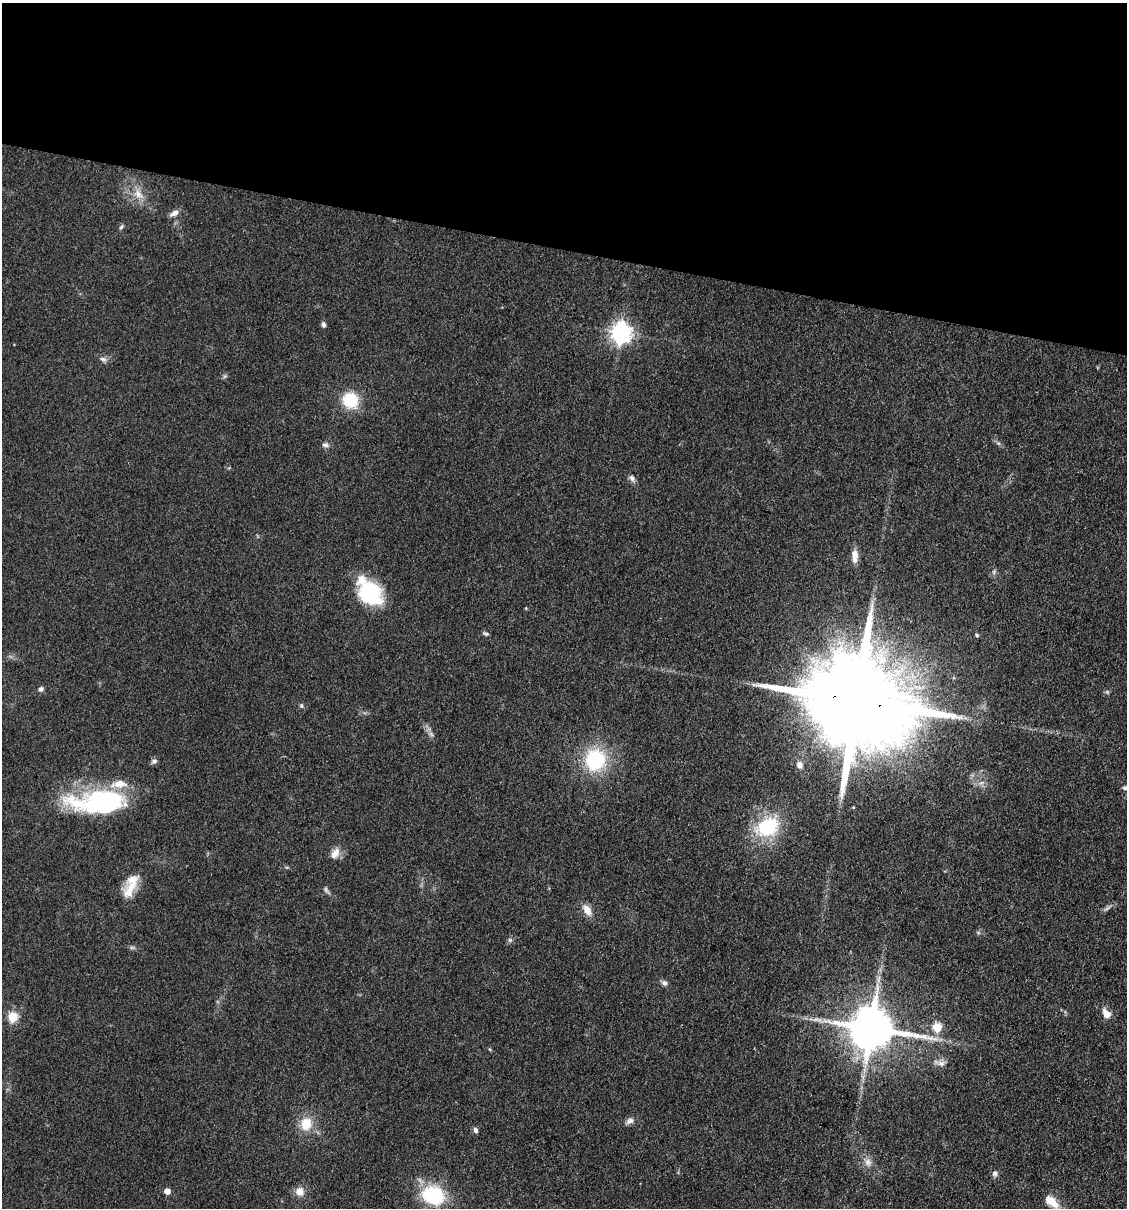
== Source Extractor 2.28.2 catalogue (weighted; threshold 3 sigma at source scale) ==
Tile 2 of 4 x 4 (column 2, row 1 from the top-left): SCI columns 1358-2482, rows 3622-4827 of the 4848 x 4827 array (HDU 1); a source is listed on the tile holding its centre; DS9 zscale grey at full resolution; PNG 1129 x 1210 px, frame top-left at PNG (2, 3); no overlay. Shown black and unused: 20% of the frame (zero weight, under 3 of 4 exposures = <1% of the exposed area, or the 3 px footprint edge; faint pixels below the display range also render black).
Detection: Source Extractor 2.28.2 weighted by HDU 2 'WHT'; one run over the whole footprint, this tile lists its part. Background 0.0764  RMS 0.0059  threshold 0.0266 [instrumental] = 3 sigma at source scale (4.5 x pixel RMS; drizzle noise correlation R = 1.50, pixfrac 1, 0.05/0.05 arcsec/px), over >= 5 px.
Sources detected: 54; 2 too faint to see at this stretch — not listed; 4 inside a brighter listed object's ellipse — not listed separately; the other 48 listed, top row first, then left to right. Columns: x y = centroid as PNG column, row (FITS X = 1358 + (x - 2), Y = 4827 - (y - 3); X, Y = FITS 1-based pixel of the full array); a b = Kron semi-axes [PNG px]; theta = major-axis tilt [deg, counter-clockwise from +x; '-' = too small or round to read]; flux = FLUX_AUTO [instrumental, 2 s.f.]
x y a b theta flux
138 194 20 11 -46 8.6
174 213 13 6 27 3.2
121 227 7 4 48 1.1
323 325 7 5 -86 1.7
621 333 8 7 - 350
103 359 10 6 -22 2.1
350 400 15 14 - 25
325 445 9 6 -5 1.9
632 478 10 6 -61 2.3
855 556 17 7 89 5
994 572 7 4 -90 1.1
369 592 33 21 -50 43
486 634 9 4 -19 1.1
977 635 6 4 -42 1
41 689 7 6 - 1.7
1107 692 6 4 -46 0.89
856 701 36 21 -12 21000
301 706 6 5 - 0.97
431 734 8 5 -45 1.7
595 760 19 18 - 48
154 761 8 7 - 1.8
799 765 9 8 - 3.3
981 783 7 5 42 1.7
1125 788 6 5 - 1.3
104 802 56 24 1 92
767 827 25 18 25 40
335 853 16 10 59 5
130 889 28 14 51 11
326 890 9 4 -60 1.3
587 910 15 9 -56 5.9
978 933 6 5 - 0.99
510 940 6 5 - 1.2
132 947 7 4 0 1.1
664 983 8 7 - 2
1106 1014 12 8 -49 5.3
13 1017 5 5 - 35
937 1027 5 5 - 23
871 1028 14 12 -10 2800
940 1063 18 7 -15 3.7
630 1121 12 8 28 2.8
306 1124 17 15 74 12
475 1130 7 5 -77 1.7
868 1162 11 9 -66 3.7
995 1173 9 7 86 2
167 1191 5 5 - 5.4
299 1191 11 10 - 5.7
433 1195 28 22 -19 37
1052 1202 22 11 -47 9
Overlapping masked pixels (flux is a lower limit): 2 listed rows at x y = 856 701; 871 1028